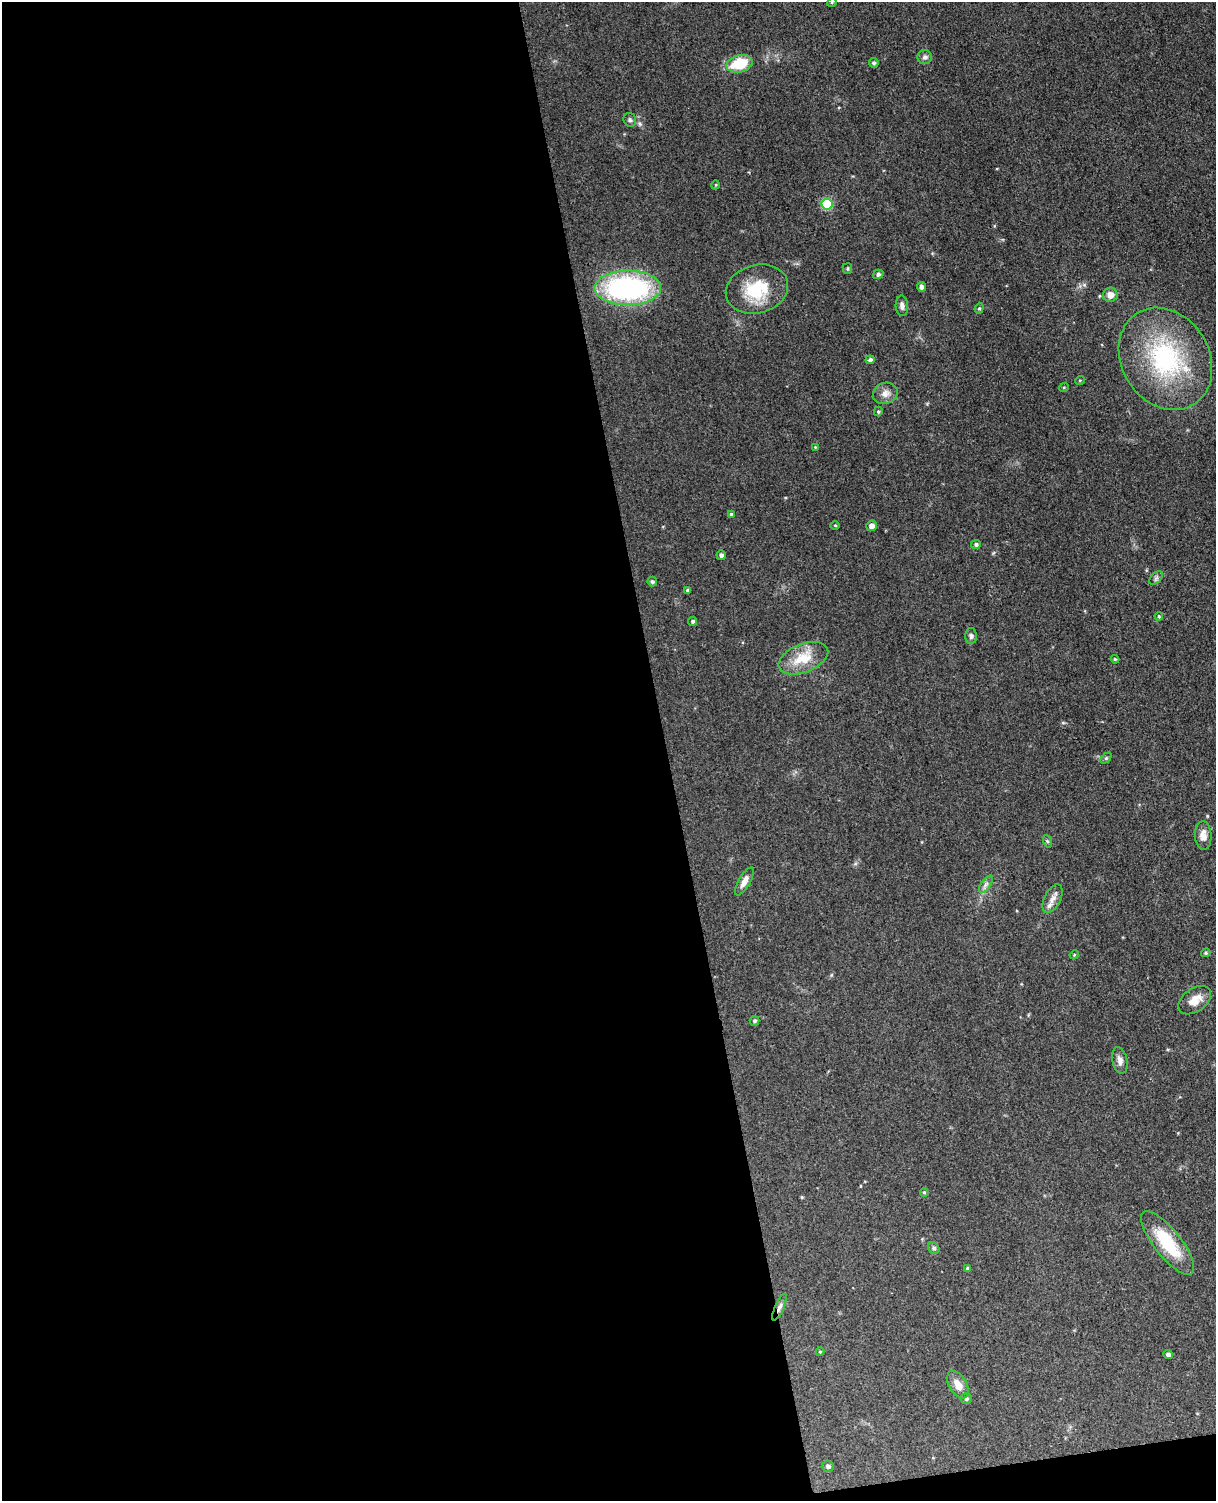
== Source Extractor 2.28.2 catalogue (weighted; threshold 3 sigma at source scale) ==
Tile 9 of 4 x 3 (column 1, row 3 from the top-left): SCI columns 58-1271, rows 149-1647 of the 4967 x 4906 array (HDU 1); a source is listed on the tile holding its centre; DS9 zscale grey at full resolution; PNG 1218 x 1503 px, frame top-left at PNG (2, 2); each listed source drawn as its Kron ellipse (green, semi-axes under 4 px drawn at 4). Shown black and unused: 56% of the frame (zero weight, under 3 of 4 exposures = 5% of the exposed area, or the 3 px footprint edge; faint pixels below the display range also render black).
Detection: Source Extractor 2.28.2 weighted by HDU 2 'WHT'; one run over the whole footprint, this tile lists its part. Background 0.0701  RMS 0.0075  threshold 0.0339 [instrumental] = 3 sigma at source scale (4.5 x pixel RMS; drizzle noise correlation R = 1.50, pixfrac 1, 0.05/0.05 arcsec/px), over >= 5 px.
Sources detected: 56; all 56 listed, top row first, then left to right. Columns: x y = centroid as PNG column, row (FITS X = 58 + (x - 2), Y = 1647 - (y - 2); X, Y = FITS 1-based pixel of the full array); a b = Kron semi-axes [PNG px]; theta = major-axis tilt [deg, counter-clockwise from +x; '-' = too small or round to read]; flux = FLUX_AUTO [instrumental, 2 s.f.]
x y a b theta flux
832 2 5 3 - 0.69
925 57 7 7 - 2.2
874 63 5 4 - 1.3
739 64 13 8 14 29
630 120 7 6 - 1.5
715 185 4 3 - 0.64
827 204 5 5 - 49
847 269 5 4 - 1.1
878 274 5 4 - 1.9
921 287 5 4 - 3
628 288 33 17 0 150
757 289 31 24 16 33
1110 295 7 7 - 6.3
902 306 10 6 -86 3
979 308 5 4 - 1
1165 359 54 43 -58 100
870 360 4 4 - 2
1080 380 5 3 - 0.64
1064 387 5 3 - 0.66
885 393 12 10 22 5.3
878 411 5 4 - 1.1
815 447 3 3 - 0.59
731 514 3 3 - 1.2
835 525 4 3 - 0.69
871 526 5 5 - 4.3
976 544 5 4 - 1.6
721 555 5 4 - 2.3
1156 578 8 5 45 1.6
652 582 5 4 - 1.5
688 590 4 3 - 1.6
1159 616 4 3 - 0.75
693 621 4 4 - 1.5
971 636 8 5 -89 2
803 658 26 14 22 21
1115 659 4 4 - 0.85
1106 758 6 4 44 1
1203 836 14 8 -87 5.8
1047 841 6 4 -71 1.1
744 881 16 6 60 4.9
986 884 10 5 54 2.5
1053 899 15 8 62 5.3
1206 953 5 3 - 0.93
1074 955 5 3 - 0.74
1195 1000 18 11 35 10
755 1021 5 4 - 1.5
1120 1060 13 7 -78 3.8
924 1192 4 4 - 1
1168 1243 39 13 -52 34
934 1248 6 5 - 1.4
968 1268 4 4 - 1.4
779 1307 14 4 66 2.7
820 1352 4 4 - 0.79
1168 1355 4 4 - 2.5
958 1385 15 8 -59 7.4
966 1399 5 5 - 1.7
828 1466 6 5 - 1.8
Overlapping masked pixels (flux is a lower limit): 1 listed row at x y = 779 1307